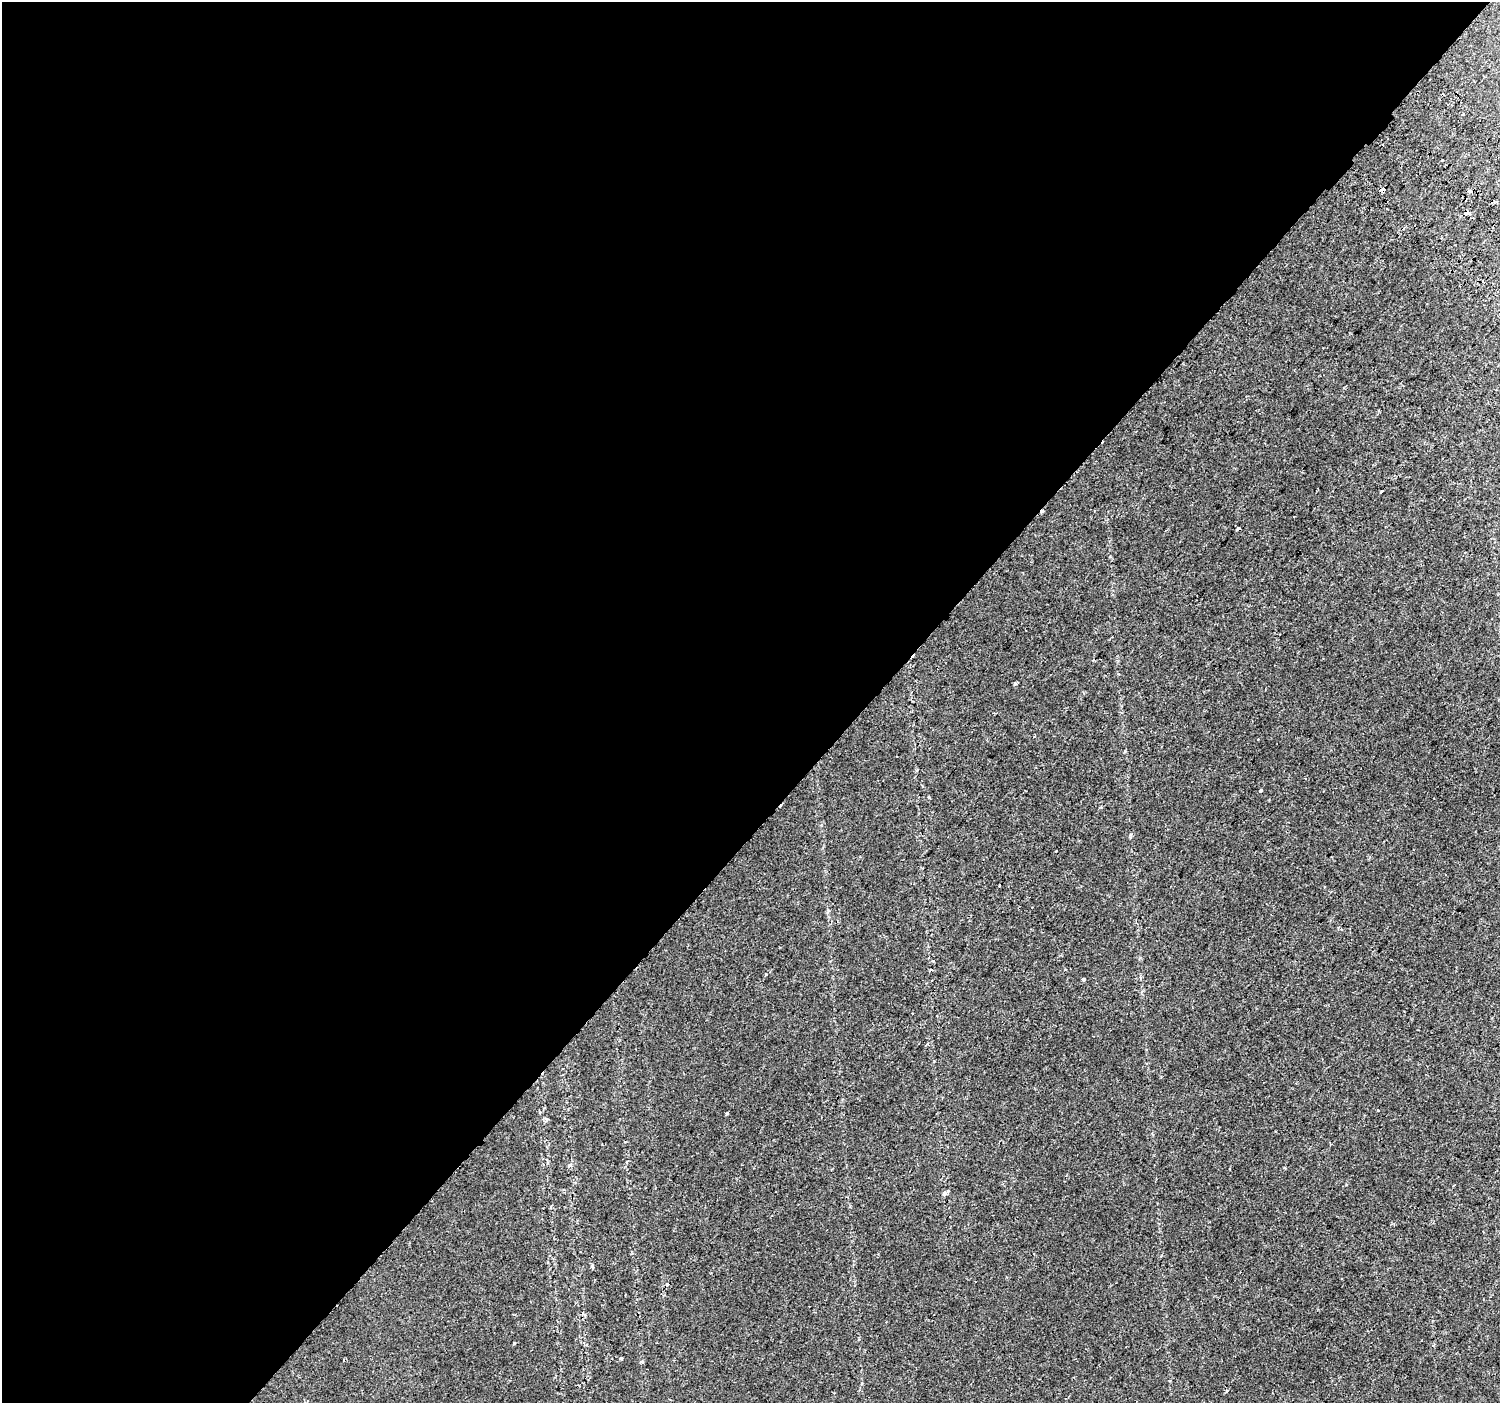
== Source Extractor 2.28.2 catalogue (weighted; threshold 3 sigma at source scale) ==
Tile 5 of 4 x 4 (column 1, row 2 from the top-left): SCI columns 40-1537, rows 3026-4426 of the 6078 x 6115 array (HDU 1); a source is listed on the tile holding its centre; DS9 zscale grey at full resolution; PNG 1502 x 1405 px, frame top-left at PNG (2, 2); no overlay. Shown black and unused: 58% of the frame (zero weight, under 2 of 3 exposures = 3% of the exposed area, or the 3 px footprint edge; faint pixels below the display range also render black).
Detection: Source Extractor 2.28.2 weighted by HDU 2 'WHT'; one run over the whole footprint, this tile lists its part. Background 0.00615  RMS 0.0031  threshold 0.0139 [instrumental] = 3 sigma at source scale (4.5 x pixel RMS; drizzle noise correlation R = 1.50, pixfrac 1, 0.0396/0.0396 arcsec/px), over >= 5 px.
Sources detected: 25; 6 cosmic-ray / hot-pixel residue — not listed; the other 19 listed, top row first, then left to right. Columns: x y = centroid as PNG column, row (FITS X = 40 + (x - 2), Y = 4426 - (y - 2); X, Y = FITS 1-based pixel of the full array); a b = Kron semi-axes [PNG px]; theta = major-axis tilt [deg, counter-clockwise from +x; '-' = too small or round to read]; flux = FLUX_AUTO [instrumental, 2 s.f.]
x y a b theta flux
1463 114 2 2 - 0.22
1382 189 5 3 - 3.6
1468 213 5 3 - 3.5
1381 492 4 3 - 0.94
1238 529 4 3 - 0.82
1015 683 3 3 - 0.6
1260 790 3 3 - 1.2
928 797 3 3 - 0.98
1000 886 3 3 - 0.5
931 969 4 3 - 0.29
766 974 3 2 - 0.55
1083 979 3 3 - 2
1378 1110 3 2 - 0.27
569 1165 5 4 - 0.43
945 1193 6 5 - 0.65
592 1267 4 3 - 1.4
514 1343 3 3 - 0.58
621 1358 3 3 - 1
1226 1391 4 3 - 0.36
Overlapping masked pixels (flux is a lower limit): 3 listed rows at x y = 1382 189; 1468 213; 1238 529
Unlisted compact peaks at least as high as the median listed source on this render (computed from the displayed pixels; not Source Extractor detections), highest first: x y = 727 1113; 641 1362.